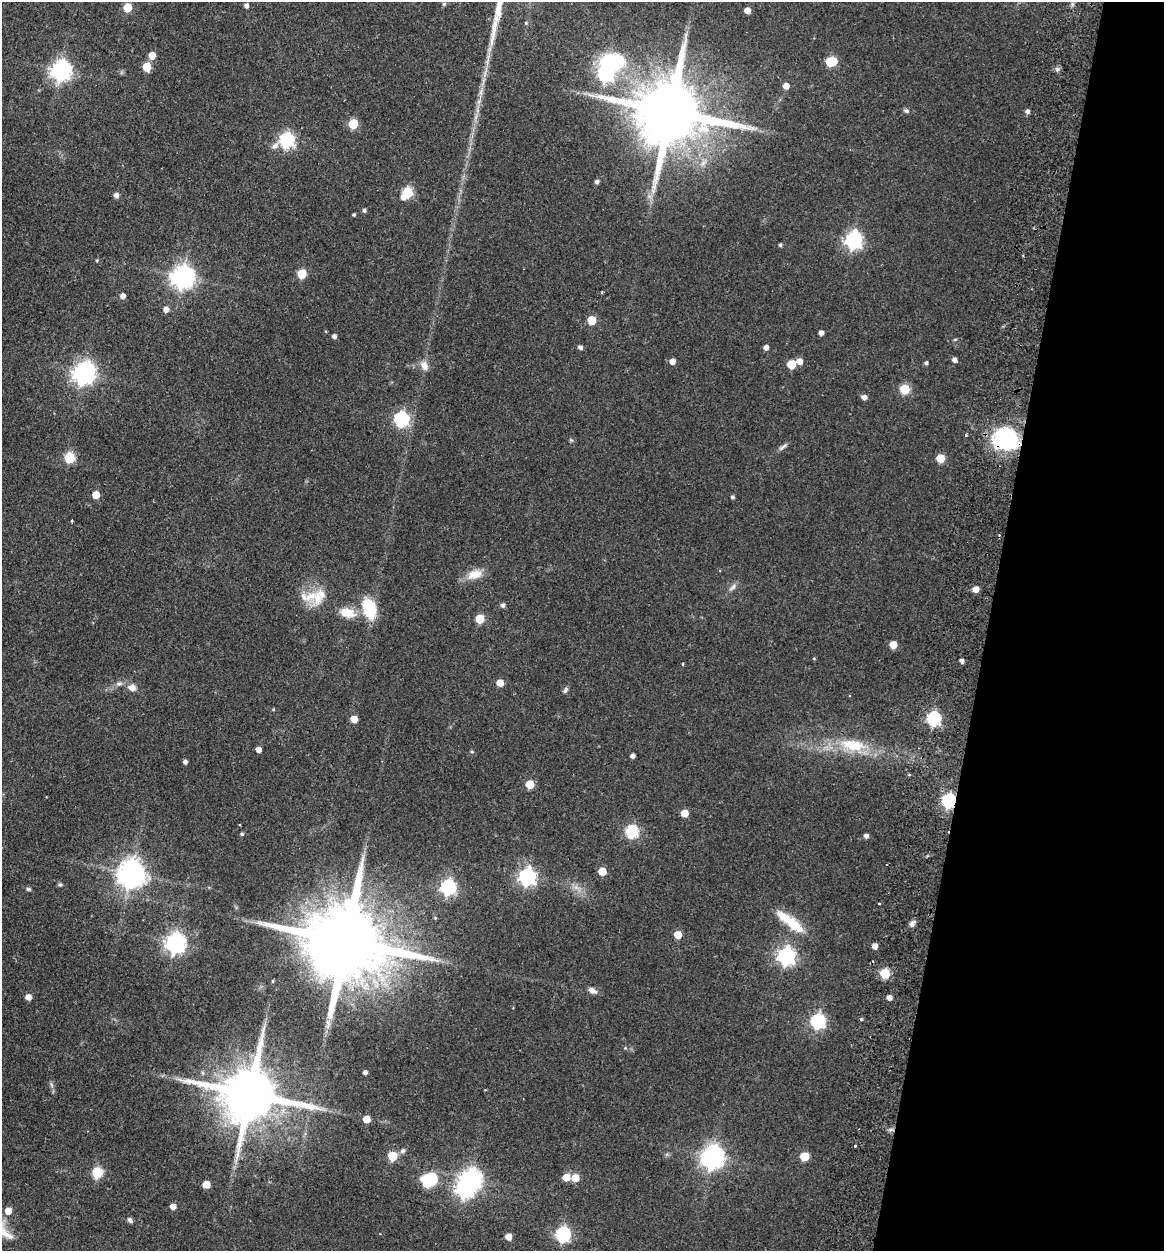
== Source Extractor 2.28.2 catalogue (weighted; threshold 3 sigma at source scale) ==
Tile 8 of 4 x 4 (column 4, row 2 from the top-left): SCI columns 3786-4947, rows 2512-3760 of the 5126 x 5023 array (HDU 1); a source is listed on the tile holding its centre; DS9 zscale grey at full resolution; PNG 1166 x 1253 px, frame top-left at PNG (2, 2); no overlay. Shown black and unused: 15% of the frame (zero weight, under 2 of 3 exposures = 3% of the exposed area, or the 3 px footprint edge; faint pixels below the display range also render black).
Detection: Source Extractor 2.28.2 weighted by HDU 2 'WHT'; one run over the whole footprint, this tile lists its part. Background 0.177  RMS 0.0078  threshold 0.0351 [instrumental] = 3 sigma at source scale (4.5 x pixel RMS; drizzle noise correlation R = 1.50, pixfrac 1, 0.05/0.05 arcsec/px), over >= 5 px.
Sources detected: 129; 3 inside a brighter object's white glare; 2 cosmic-ray / hot-pixel residue — not listed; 1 inside a brighter listed object's ellipse — not listed separately; the other 123 listed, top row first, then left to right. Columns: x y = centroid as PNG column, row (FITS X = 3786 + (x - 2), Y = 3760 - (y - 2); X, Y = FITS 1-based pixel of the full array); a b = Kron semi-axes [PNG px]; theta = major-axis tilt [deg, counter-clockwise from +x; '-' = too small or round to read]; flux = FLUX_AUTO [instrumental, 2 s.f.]
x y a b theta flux
444 4 5 4 - 1.3
246 5 4 4 - 2.6
127 7 5 5 - 24
747 10 5 5 - 7.2
152 55 5 5 - 11
831 62 7 6 - 43
147 67 6 5 - 22
1057 69 6 6 - 2
61 71 8 7 - 430
605 74 7 7 - 180
786 86 5 5 - 6.3
669 111 26 17 -12 9200
906 111 8 5 -21 1.7
1027 111 5 5 - 2.5
353 124 6 5 - 35
286 140 7 7 - 170
597 182 4 4 - 2.2
407 193 7 6 - 55
116 195 5 5 - 3.5
649 196 7 4 -72 2.3
364 211 5 4 - 1.8
354 215 4 3 - 1
853 240 7 7 - 270
780 245 5 4 - 1.3
302 274 6 5 - 29
183 277 8 8 - 640
602 292 3 3 - 1.6
123 296 5 5 - 4
166 309 5 5 - 5
592 320 5 5 - 25
821 333 4 4 - 3.7
334 336 4 4 - 2.4
955 339 6 3 19 0.77
580 347 5 4 - 2.4
766 347 5 5 - 3.6
954 360 5 4 - 3.2
672 361 5 5 - 5.7
800 361 6 5 - 5.9
926 363 4 4 - 1.7
791 364 5 5 - 23
424 366 14 9 -63 5.7
83 374 8 8 - 410
905 389 5 5 - 39
864 397 5 5 - 3.8
401 419 7 6 - 140
1006 439 28 24 -17 67
782 448 9 6 24 2.2
69 458 6 5 - 54
940 458 5 5 - 23
96 495 5 5 - 13
732 497 4 4 - 1.6
72 521 3 2 - 1.5
474 575 21 12 15 11
732 587 13 6 43 3.3
976 589 5 5 - 6.9
312 597 38 17 -7 22
503 605 5 5 - 2.3
369 609 16 10 -71 41
347 612 21 12 -14 14
480 619 5 5 - 30
893 645 5 5 - 15
962 661 4 4 - 2.5
682 664 4 3 - 0.85
500 683 5 5 - 13
119 684 9 5 13 2.6
132 688 11 8 -7 5.6
565 690 9 4 62 1.7
934 718 6 6 - 140
354 719 5 5 - 10
853 745 32 14 -10 32
258 750 4 4 - 5.2
472 752 5 4 - 0.96
632 756 4 4 - 2.9
185 762 4 4 - 2.3
909 775 4 3 - 0.94
530 784 5 5 - 24
949 801 6 6 - 160
685 813 5 5 - 13
632 831 6 6 - 99
242 834 5 4 - 1.3
866 836 5 5 - 2.8
602 871 5 5 - 17
131 874 9 9 - 1000
527 877 7 7 - 260
60 884 5 5 - 1.2
448 887 7 6 - 170
576 887 7 7 - 3.3
28 889 6 5 - 1.3
879 903 3 3 - 1.5
793 924 32 14 -41 20
912 924 10 6 55 2.8
678 935 5 5 - 15
346 941 35 18 -14 15000
175 943 7 7 - 420
875 946 5 4 - 4.8
786 956 7 7 - 280
885 973 5 5 - 43
273 981 5 3 - 0.84
592 991 12 6 -29 3.7
28 997 5 5 - 6.4
889 998 5 4 - 4.3
818 1021 6 6 - 160
625 1048 5 5 - 0.9
365 1072 4 4 - 2.6
51 1085 7 4 -88 1.6
250 1094 20 14 -12 6300
367 1119 5 5 - 14
855 1146 3 3 - 1.1
403 1151 8 6 44 2.1
392 1156 5 5 - 31
713 1157 9 8 - 600
804 1157 5 5 - 29
97 1172 6 6 - 58
566 1177 6 5 - 11
575 1178 6 5 - 13
472 1179 8 7 - 380
429 1180 22 18 18 24
206 1184 5 5 - 14
173 1206 5 5 - 6.8
8 1211 5 5 - 9.6
130 1220 8 5 -51 2.1
563 1234 7 6 - 160
508 1237 5 5 - 8.2
Overlapping masked pixels (flux is a lower limit): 3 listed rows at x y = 1006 439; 949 801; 346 941